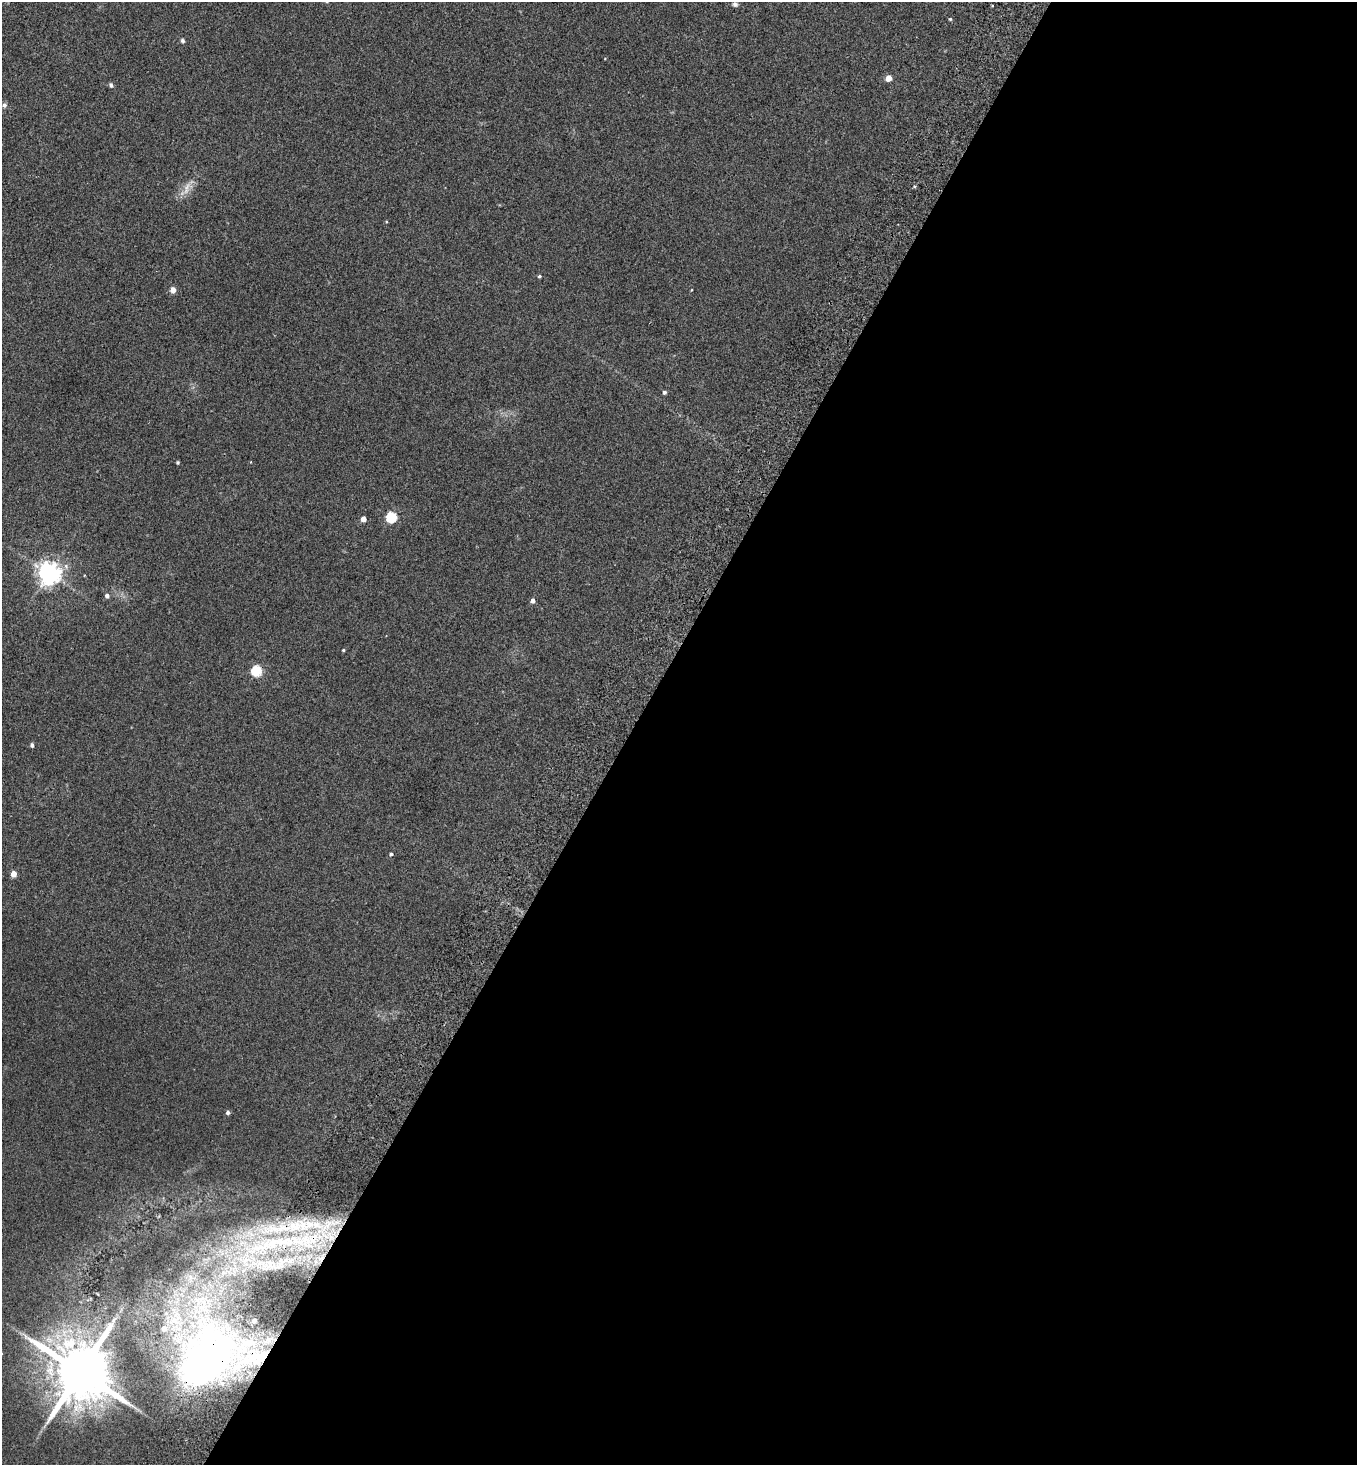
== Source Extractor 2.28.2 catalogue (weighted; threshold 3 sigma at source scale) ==
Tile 12 of 4 x 4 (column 4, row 3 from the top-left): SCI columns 4268-5622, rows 1499-2961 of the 5962 x 5923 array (HDU 1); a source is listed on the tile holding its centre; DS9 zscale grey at full resolution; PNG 1359 x 1467 px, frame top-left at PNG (2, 2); no overlay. Shown black and unused: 54% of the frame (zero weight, under 2 of 3 exposures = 3% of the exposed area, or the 3 px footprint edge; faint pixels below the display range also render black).
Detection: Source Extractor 2.28.2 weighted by HDU 2 'WHT'; one run over the whole footprint, this tile lists its part. Background 0.0747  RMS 0.0096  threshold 0.0432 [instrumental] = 3 sigma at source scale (4.5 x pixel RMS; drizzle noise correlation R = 1.50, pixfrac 1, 0.05/0.05 arcsec/px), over >= 5 px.
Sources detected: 33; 1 too faint to see at this stretch — not listed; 1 inside a brighter listed object's ellipse — not listed separately; the other 31 listed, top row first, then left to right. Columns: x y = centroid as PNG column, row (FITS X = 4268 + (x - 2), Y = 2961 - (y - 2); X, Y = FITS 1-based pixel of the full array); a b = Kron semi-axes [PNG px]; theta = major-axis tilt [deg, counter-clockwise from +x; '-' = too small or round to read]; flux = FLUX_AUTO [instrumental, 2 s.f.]
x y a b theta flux
735 4 7 6 - 2.6
950 19 4 4 - 1
182 41 6 5 - 1.7
889 78 5 4 - 13
111 85 7 5 -63 1.9
4 105 6 6 - 2.3
539 276 4 3 - 1.4
173 290 4 4 - 11
691 290 4 3 - 0.64
664 392 4 4 - 2.4
178 463 3 3 - 1.3
391 517 5 5 - 74
363 519 4 4 - 7.6
49 573 7 7 - 740
107 596 5 5 - 3.1
533 601 4 4 - 4.3
343 650 4 3 - 1
256 671 5 5 - 63
32 745 4 4 - 2.4
391 854 5 4 - 1.6
13 874 5 4 - 10
228 1112 5 4 - 2.4
310 1225 7 4 18 2.7
273 1229 17 7 6 9.5
282 1242 19 6 1 12
265 1246 17 9 25 13
114 1320 10 5 50 2.9
254 1320 3 3 - 2.5
173 1321 19 14 15 20
204 1361 53 35 57 390
80 1372 17 14 -43 7900
Overlapping masked pixels (flux is a lower limit): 1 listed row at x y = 204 1361